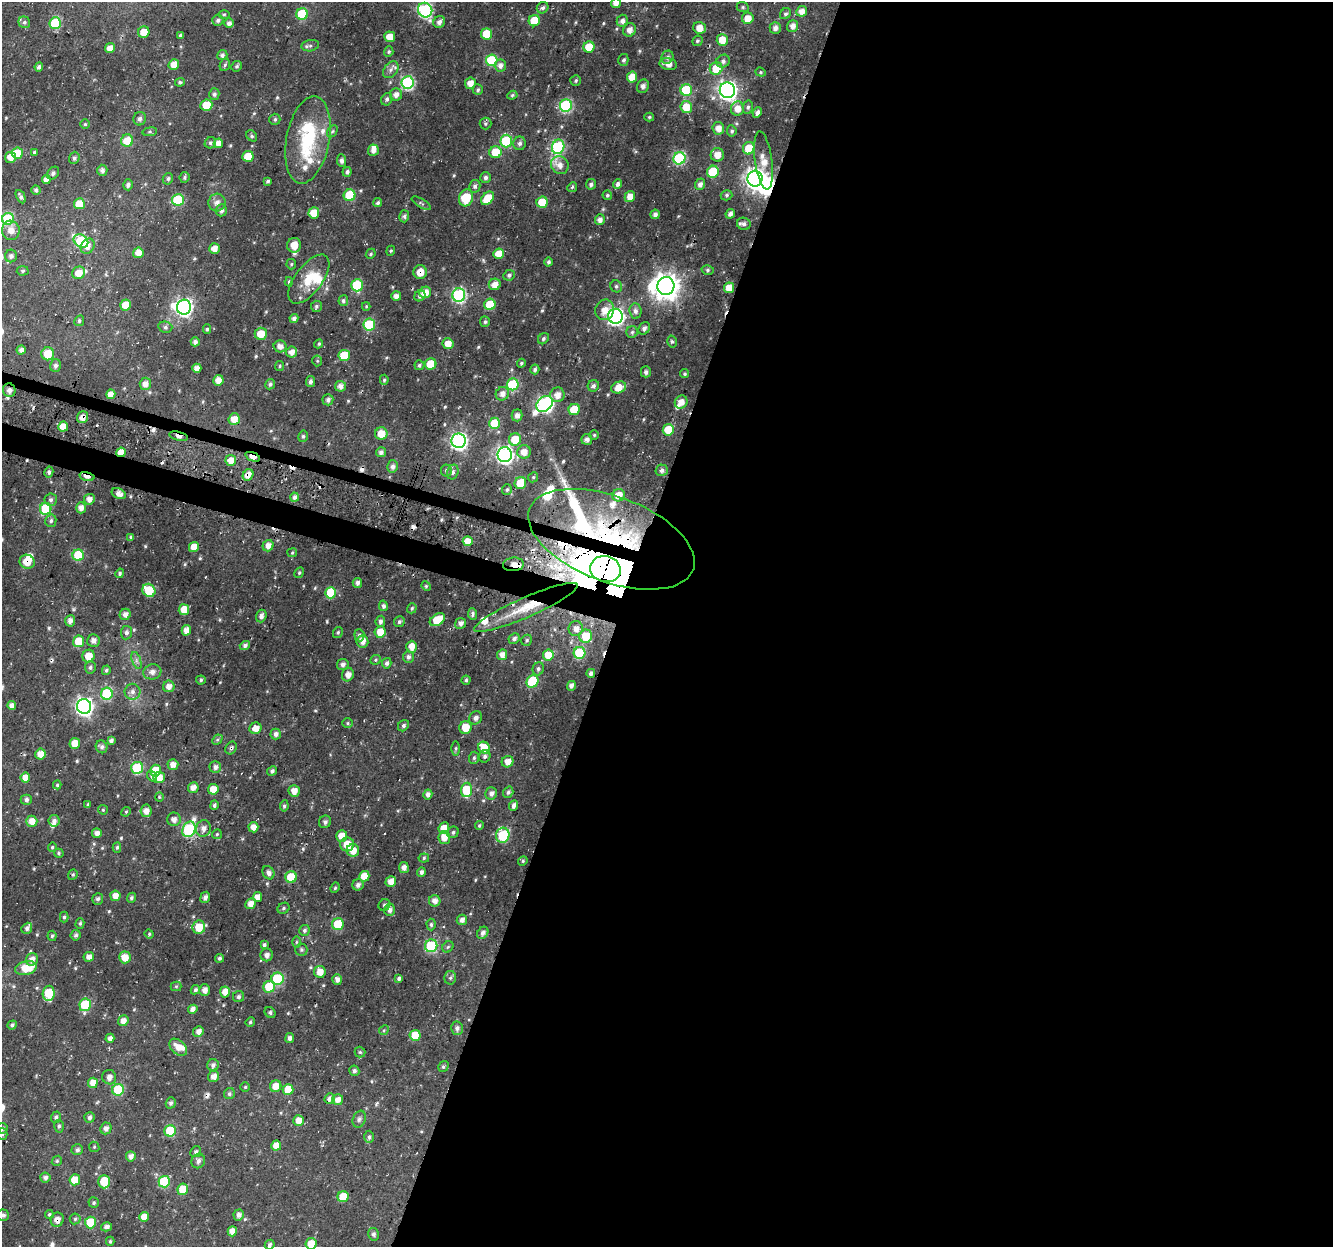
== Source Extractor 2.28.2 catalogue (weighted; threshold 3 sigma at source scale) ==
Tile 12 of 4 x 4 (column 4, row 3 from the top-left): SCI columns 4026-5356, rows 1571-2815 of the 5380 x 5581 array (HDU 1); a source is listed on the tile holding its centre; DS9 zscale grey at full resolution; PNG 1335 x 1249 px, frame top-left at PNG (2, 2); each listed source drawn as its Kron ellipse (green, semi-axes under 4 px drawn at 4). Shown black and unused: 55% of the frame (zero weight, under 3 of 4 exposures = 4% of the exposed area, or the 3 px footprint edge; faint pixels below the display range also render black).
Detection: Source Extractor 2.28.2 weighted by HDU 2 'WHT'; one run over the whole footprint, this tile lists its part. Background 0.0218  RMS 0.0049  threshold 0.0219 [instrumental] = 3 sigma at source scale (4.5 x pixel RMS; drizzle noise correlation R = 1.50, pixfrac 1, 0.0396/0.0396 arcsec/px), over >= 5 px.
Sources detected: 568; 6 inside a brighter object's white glare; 11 cosmic-ray / hot-pixel residue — neither listed nor drawn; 16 inside a brighter listed object's ellipse — not listed separately; of the other 535, all 500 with FLUX_AUTO >= 0.6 (the completeness limit of this list) listed and drawn (35 fainter detections not listed), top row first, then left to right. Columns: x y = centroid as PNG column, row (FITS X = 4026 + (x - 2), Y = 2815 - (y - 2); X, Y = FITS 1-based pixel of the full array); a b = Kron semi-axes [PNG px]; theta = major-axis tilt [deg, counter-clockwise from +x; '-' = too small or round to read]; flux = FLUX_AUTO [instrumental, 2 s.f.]
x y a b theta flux
616 3 5 5 - 3.2
743 7 6 5 - 0.84
543 8 6 5 - 1.6
425 10 7 7 - 76
802 11 5 5 - 3.8
224 14 6 4 1 0.64
302 14 6 5 - 26
785 14 6 5 - 1.1
748 18 6 5 - 5.2
218 20 6 5 - 1.4
534 21 6 5 - 12
622 21 6 5 - 2.1
24 22 6 5 - 1
439 22 6 5 - 2
55 23 6 5 - 22
229 23 5 5 - 2.2
793 26 6 5 - 3.2
700 28 6 5 - 5.1
775 28 6 5 - 2.5
629 30 7 6 - 2.8
144 32 6 5 - 6.1
487 34 5 5 - 15
180 35 3 3 - 0.89
390 37 5 5 - 5.7
722 40 6 5 - 7.2
697 41 5 5 - 0.9
310 46 9 5 10 1.4
589 47 5 5 - 12
110 48 5 5 - 3.5
389 52 5 4 - 0.73
222 55 5 5 - 1.2
667 57 7 6 - 1.7
492 60 6 6 - 26
623 60 6 5 - 0.97
723 61 7 6 - 1.8
668 64 9 6 -12 3.8
174 65 5 5 - 5.2
225 65 6 5 - 0.89
500 65 6 6 - 2.5
237 66 5 5 - 0.88
39 67 4 4 - 1.5
716 68 6 6 - 11
391 70 9 6 50 1.9
761 72 5 4 - 0.65
632 77 5 5 - 7.5
576 81 5 5 - 0.94
180 82 5 4 - 0.89
408 82 6 6 - 68
470 83 6 5 - 4.4
643 86 7 5 63 1.7
478 90 5 5 - 0.87
686 90 6 5 - 30
727 90 8 7 - 220
214 94 6 5 - 1.3
396 95 6 6 - 2.9
512 95 5 4 - 0.8
387 99 6 5 - 1.2
206 105 6 5 - 9.3
566 105 6 6 - 53
686 107 6 5 - 9.3
748 107 6 5 - 1.2
737 109 7 6 - 4.9
757 113 5 4 - 2.1
649 117 5 4 - 0.73
140 119 7 6 - 1.4
275 119 6 5 - 1.1
85 124 5 5 - 0.65
485 124 6 6 - 0.96
718 128 6 5 - 4.2
332 131 6 4 58 0.82
732 131 6 4 -82 0.99
150 132 7 4 8 0.81
252 136 6 5 - 0.8
308 140 44 21 79 31
127 141 6 6 - 10
506 141 6 6 - 35
210 143 6 5 - 1.1
218 143 5 4 - 4.1
520 143 7 6 - 1.6
558 147 7 6 - 61
749 148 6 5 - 11
373 150 5 5 - 2.8
34 152 4 3 - 0.63
495 152 6 6 - 11
17 153 5 5 - 14
717 155 7 6 - 4.3
248 156 5 5 - 9.6
10 157 5 5 - 4.2
74 158 6 5 - 1.2
679 158 6 6 - 54
763 160 29 8 -82 7.5
341 161 6 4 -83 1.3
560 165 9 8 - 3.8
102 170 5 5 - 1.9
347 172 5 4 - 1.3
713 172 6 5 - 23
53 173 7 5 48 1.3
184 177 5 5 - 0.85
485 178 5 5 - 1.4
168 179 6 5 - 0.94
755 179 8 7 - 250
46 180 4 4 - 3.2
268 181 4 3 - 1.1
591 184 5 5 - 1.3
618 184 5 4 - 1.7
700 184 6 5 - 2.5
128 185 5 5 - 1.4
475 186 6 5 - 1.4
572 187 5 4 - 0.83
36 190 5 4 - 1.1
350 195 6 6 - 20
607 195 5 4 - 0.77
727 195 6 5 - 1
21 197 7 4 -63 1.2
630 197 5 5 - 4.6
466 198 8 7 - 14
488 198 8 5 45 11
178 200 6 6 - 30
542 202 5 5 - 13
217 203 9 8 - 2.7
378 203 5 4 - 1
421 203 11 3 -31 0.72
79 204 5 5 - 10
221 210 6 5 - 1.8
314 213 5 5 - 8.1
655 214 5 4 - 1.9
730 214 5 4 - 2.1
404 216 6 4 75 1.4
8 219 6 6 - 44
600 220 5 5 - 2.6
744 224 7 6 - 1.9
11 230 10 9 - 4.3
81 241 8 6 -36 32
294 245 7 7 - 5.5
88 246 8 6 56 3
214 248 5 5 - 3.6
391 251 5 4 - 0.65
138 253 5 5 - 4.4
371 254 5 4 - 0.79
499 254 5 5 - 7.3
11 256 6 6 - 1.8
549 262 4 4 - 1
291 264 5 5 - 0.69
708 270 6 5 - 0.87
23 271 6 4 3 0.79
420 272 7 6 - 5.4
79 273 6 6 - 6.8
509 275 6 5 - 1.1
309 279 29 13 53 12
289 282 5 4 - 0.72
495 284 6 5 - 4.4
357 285 6 6 - 31
616 286 6 5 - 1.1
666 286 9 8 - 520
729 288 5 5 - 6.4
425 292 6 5 - 4.7
459 295 7 6 - 76
396 296 5 4 - 2.5
420 296 6 5 - 1.3
343 301 5 5 - 1.2
490 304 6 5 - 14
126 305 5 5 - 7.2
316 306 5 5 - 0.95
366 306 4 4 - 0.64
184 307 7 7 - 140
605 310 10 9 - 5
635 311 8 6 -84 2.1
615 316 7 7 - 140
294 318 4 4 - 1.9
79 321 5 4 - 0.86
485 322 5 5 - 0.99
369 324 6 6 - 30
165 327 7 5 -14 1.1
644 328 7 5 55 1.7
207 329 4 4 - 0.76
632 332 6 5 - 1
261 334 6 6 - 6.7
543 339 6 5 - 1
195 342 4 4 - 1.8
672 342 6 5 - 0.93
319 344 5 4 - 0.77
448 344 5 5 - 5.3
280 346 6 6 - 2.6
21 350 4 4 - 2.1
292 352 5 5 - 3.3
48 354 6 6 - 9.4
344 356 5 5 - 14
317 361 5 5 - 0.69
521 363 4 4 - 0.74
431 364 6 5 - 14
56 365 6 5 - 1.5
419 365 5 5 - 0.98
280 366 5 4 - 0.61
197 368 4 4 - 3.3
535 369 5 4 - 1.1
646 372 5 5 - 1.4
685 374 4 4 - 0.76
218 380 5 5 - 3.3
384 380 5 4 - 0.73
310 382 5 4 - 1.5
145 384 6 5 - 3.1
270 384 5 4 - 1.2
513 384 6 6 - 32
340 386 5 5 - 2.9
593 386 6 5 - 1.6
619 387 7 5 22 7.2
9 390 7 6 - 2.2
111 394 5 4 - 4.2
502 394 7 6 - 3.1
557 395 7 7 - 4
328 400 5 5 - 1.8
681 402 7 6 - 3.7
545 404 9 7 41 130
574 409 6 5 - 15
517 415 6 5 - 2.5
82 417 6 5 - 2.9
234 419 6 5 - 5.3
494 423 6 5 - 17
63 426 5 5 - 7.9
668 430 5 5 - 13
381 434 6 6 - 7.1
594 435 5 5 - 0.7
179 436 9 3 -13 2.3
303 436 6 4 76 0.95
515 439 6 6 - 12
587 439 5 5 - 1.8
459 441 7 7 - 150
121 452 5 4 - 6.4
381 452 5 5 - 1.8
524 452 7 7 - 4.9
505 455 7 7 - 150
253 457 7 4 -21 6.5
231 460 5 5 - 4
393 466 6 5 - 2
446 470 6 5 - 1
662 470 6 6 - 2.1
49 472 5 4 - 1.1
453 472 7 5 71 1.4
248 475 6 5 - 5.2
87 476 7 4 -14 3.8
533 477 5 4 - 0.74
520 483 6 5 - 9.8
507 490 5 4 - 0.91
119 494 7 5 -26 3
619 495 6 6 - 6.6
295 497 4 4 - 1.9
89 499 5 5 - 2.9
51 500 6 6 - 1.3
81 508 5 5 - 3.1
46 509 6 5 - 24
51 521 6 5 - 1.1
131 537 4 3 - 0.78
611 539 87 42 -21 170
468 541 5 5 - 6.5
268 546 6 5 - 3.3
194 547 5 5 - 5.7
292 553 5 4 - 0.62
78 555 6 5 - 23
27 562 7 7 - 6.2
513 564 10 7 5 4.1
605 569 15 13 -12 6400
120 573 5 4 - 0.83
299 573 5 4 - 0.74
357 583 5 4 - 1.8
426 586 5 4 - 0.69
149 590 7 6 - 16
331 593 6 5 - 18
383 606 5 4 - 1.3
526 607 56 10 24 19
412 608 5 4 - 0.9
184 610 5 5 - 7
125 614 6 5 - 3
473 614 6 4 -84 1.4
261 616 6 5 - 2
437 620 8 5 34 9.9
70 621 5 5 - 2.7
380 621 5 4 - 1.6
399 622 5 5 - 1.1
461 623 5 5 - 2.1
576 629 7 7 - 3.5
186 630 5 4 - 3.9
338 632 6 4 60 0.81
380 632 6 5 - 7.3
126 633 7 5 83 1.7
359 635 6 5 - 1.4
586 636 6 6 - 12
514 639 6 5 - 1.6
93 640 6 6 - 2.5
527 640 6 5 - 0.86
79 641 6 5 - 13
362 641 6 6 - 3.7
245 645 5 4 - 1.7
411 647 6 5 - 4.5
580 653 6 6 - 27
502 655 5 5 - 3.2
548 655 5 5 - 10
88 656 6 6 - 6.3
408 657 6 5 - 1.9
136 660 9 4 -72 1.4
376 660 6 4 22 0.73
387 663 5 4 - 1.6
343 664 6 5 - 1.7
90 667 6 5 - 1.2
538 669 7 5 68 1.2
106 670 5 4 - 0.89
152 672 9 7 10 2.7
591 673 4 4 - 1.4
348 675 7 6 - 3
201 680 5 4 - 0.85
466 680 4 4 - 0.8
532 681 6 5 - 22
169 686 6 6 - 3
571 686 5 4 - 1.7
132 692 8 8 - 2.2
107 694 6 6 - 37
12 705 4 4 - 2.8
84 706 7 7 - 170
476 718 7 6 - 1.9
348 723 5 5 - 0.71
403 726 6 5 - 1
465 727 6 6 - 7.7
256 728 6 5 - 4.8
276 734 5 5 - 2.1
217 740 6 4 44 0.82
111 741 4 3 - 1.4
75 743 5 5 - 5.4
101 747 6 5 - 1.5
231 748 7 5 55 1.2
456 748 7 3 89 0.69
484 748 6 5 - 12
40 754 5 5 - 4.4
485 756 6 5 - 1.3
474 758 6 5 - 0.9
507 762 6 5 - 3.7
173 765 5 5 - 3.9
215 767 6 5 - 2
137 768 6 6 - 33
156 771 6 5 - 10
272 771 5 4 - 1.3
152 776 6 4 -54 1.4
25 778 5 5 - 4.8
159 778 6 5 - 4.9
57 785 4 4 - 0.64
193 788 5 5 - 3.1
213 789 5 5 - 6
466 790 7 5 82 20
294 791 6 5 - 3.8
508 792 6 5 - 1.2
491 793 6 6 - 2.3
428 794 5 4 - 2.3
159 797 4 4 - 0.6
26 800 5 5 - 1.4
88 805 4 3 - 0.83
214 805 5 4 - 1.3
514 805 6 4 66 2.1
284 806 5 4 - 0.94
103 810 5 4 - 0.67
146 811 6 5 - 3.7
126 812 5 4 - 0.64
174 819 7 6 - 2.3
32 821 5 5 - 4.8
54 821 6 5 - 1.9
325 822 6 6 - 1.4
479 826 5 4 - 0.79
253 827 5 5 - 3.9
203 828 8 7 - 3
444 828 6 5 - 6.7
189 829 8 6 64 64
453 832 6 5 - 1.1
97 833 5 5 - 2.4
217 834 5 5 - 0.72
503 835 7 6 - 34
342 836 6 5 - 6.5
444 838 6 6 - 5
347 844 7 7 - 7.4
52 847 5 4 - 0.74
117 847 5 4 - 1
353 850 6 6 - 5
59 853 5 4 - 0.76
424 858 5 4 - 0.85
523 861 5 4 - 0.67
404 867 5 5 - 2.3
421 872 5 4 - 1.5
268 873 7 5 -59 2.2
73 875 5 4 - 0.74
364 876 5 5 - 6.9
291 877 6 5 - 15
391 881 6 5 - 3.5
358 885 6 5 - 1.8
335 888 5 4 - 0.69
115 896 5 5 - 3.7
205 897 6 5 - 1.9
257 897 5 4 - 3.8
131 898 5 4 - 1
98 899 6 5 - 1.4
435 901 6 5 - 3.3
251 904 6 5 - 3.9
384 905 6 5 - 1.1
283 908 6 5 - 1
390 910 6 5 - 2.1
64 917 5 4 - 0.87
462 920 5 5 - 2.5
80 923 5 4 - 0.76
338 924 6 6 - 17
431 925 6 4 -88 0.98
199 927 6 6 - 9.8
27 928 6 5 - 1.8
304 930 5 5 - 1.1
483 933 6 5 - 2
149 934 5 4 - 0.65
76 935 5 5 - 1.3
52 936 5 4 - 0.89
296 942 6 4 90 0.66
264 945 4 4 - 0.94
431 946 6 6 - 38
448 947 6 5 - 0.85
301 950 6 6 - 1.1
267 955 6 6 - 2.2
89 957 5 5 - 2.7
125 957 6 6 - 5.7
220 958 4 4 - 1.1
32 959 6 6 - 3.3
26 968 11 6 13 9.8
320 972 6 6 - 4.8
399 978 4 4 - 1.2
450 978 7 6 - 1.1
278 979 6 6 - 37
337 980 5 5 - 2.2
176 986 5 5 - 0.75
269 987 6 5 - 18
195 990 5 4 - 1.1
205 990 6 5 - 2.4
225 992 5 5 - 4.7
49 993 7 6 - 17
239 997 5 5 - 1.3
85 1005 6 5 - 27
193 1009 5 4 - 2.5
270 1012 6 5 - 1.1
123 1021 5 5 - 3.4
250 1022 5 4 - 0.87
12 1025 5 4 - 1.1
457 1028 7 6 - 1.6
384 1030 5 4 - 0.64
198 1032 5 5 - 3
415 1035 5 5 - 9.9
110 1038 4 4 - 2.1
290 1038 5 4 - 1.8
178 1047 10 6 -43 5
360 1052 5 5 - 0.75
213 1065 6 5 - 1.7
443 1067 6 5 - 0.95
354 1071 5 5 - 1.3
214 1076 5 5 - 3.4
109 1077 7 7 - 2
93 1083 5 5 - 4.6
276 1086 6 5 - 5.4
245 1087 5 5 - 0.73
118 1090 6 6 - 27
288 1090 5 5 - 10
229 1094 6 5 - 1
330 1099 5 5 - 2.4
338 1100 5 5 - 3.5
171 1103 6 5 - 1.2
56 1117 6 4 72 1.1
89 1117 5 5 - 1.5
359 1119 8 6 70 1.4
299 1120 5 5 - 4.5
59 1126 6 5 - 0.93
2 1128 5 5 - 1.5
106 1128 6 5 - 2.2
170 1131 6 5 - 25
2 1134 5 5 - 0.84
369 1137 6 5 - 1.3
276 1145 5 5 - 4.4
94 1147 5 5 - 0.69
77 1150 5 5 - 1.3
196 1152 5 5 - 1
131 1156 5 5 - 2.6
57 1161 5 4 - 0.75
198 1161 7 6 - 1.8
45 1178 5 5 - 1.7
75 1180 5 5 - 8.3
104 1182 7 5 89 9.9
164 1182 6 5 - 30
183 1189 5 5 - 11
343 1197 5 5 - 11
94 1203 5 5 - 0.94
49 1214 4 4 - 0.77
3 1215 6 5 - 1.4
239 1215 5 5 - 2.4
144 1217 5 5 - 3.9
75 1219 5 5 - 0.81
57 1220 7 6 - 2.9
90 1222 6 5 - 16
106 1227 5 4 - 2.1
232 1231 5 4 - 4.4
373 1234 6 5 - 1.2
110 1241 4 4 - 0.69
311 1244 6 5 - 6.8
270 1245 5 4 - 1.1
Overlapping masked pixels (flux is a lower limit): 17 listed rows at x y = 420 272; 9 390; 82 417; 234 419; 179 436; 121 452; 253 457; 248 475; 87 476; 611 539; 27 562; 513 564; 605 569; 526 607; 231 748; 347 844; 57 1220
Isophote crosses this tile's border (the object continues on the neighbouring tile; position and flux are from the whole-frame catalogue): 5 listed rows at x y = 616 3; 2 1128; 2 1134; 3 1215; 311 1244